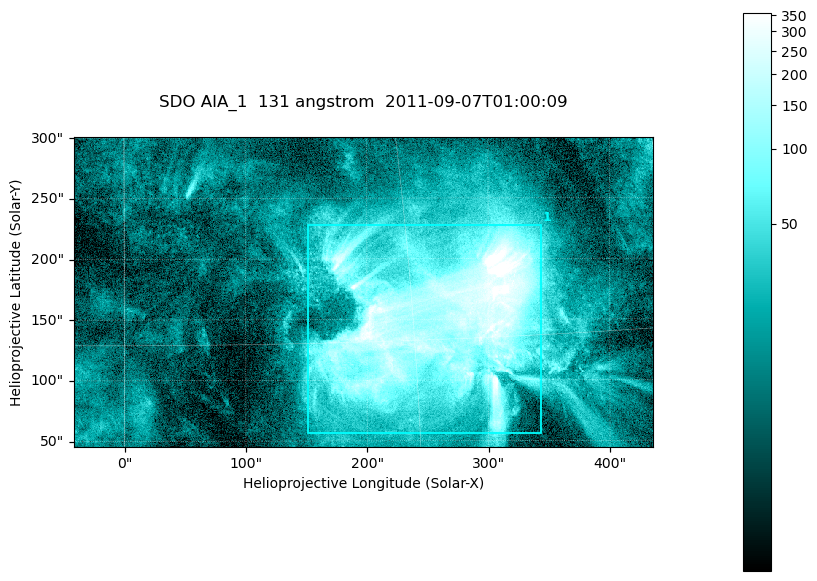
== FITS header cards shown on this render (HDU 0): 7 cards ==
TELESCOP= 'SDO     '           /
INSTRUME= 'AIA_1   '           /
WAVELNTH=                  131 /
WAVEUNIT= 'angstrom'           /
DATE-OBS= '2011-09-07T01:00:09.62' /
CTYPE1  = 'HPLN-TAN'           /
CTYPE2  = 'HPLT-TAN'           /

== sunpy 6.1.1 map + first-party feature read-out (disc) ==
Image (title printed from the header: SDO AIA_1  131 angstrom  2011-09-07T01:00:09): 794 x 424 px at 0.601 arcsec/px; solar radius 952 arcsec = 1585 px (partial field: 4.3% of the solar disc is inside the frame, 100% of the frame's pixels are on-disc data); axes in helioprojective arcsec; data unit not stated in the header (colour bar unlabelled)
Pointing: header CRPIX1/2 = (2043.22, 2045.61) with CRVAL1/2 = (0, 0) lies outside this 794 x 424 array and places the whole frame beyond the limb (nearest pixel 1.29 R_sun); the SolarSoft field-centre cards XCEN/YCEN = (196.9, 172.7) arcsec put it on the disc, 1740 arcsec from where CRPIX/CRVAL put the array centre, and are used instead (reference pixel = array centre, CRVAL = XCEN/YCEN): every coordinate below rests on XCEN/YCEN
Orientation: roll -0.139 deg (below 1 deg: not rotated)
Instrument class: DISC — disc imager (sunpy class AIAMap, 131 A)
Bright regions (active regions / flare kernels): reference = the on-disc median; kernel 7 px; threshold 5 sigma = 60.7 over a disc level ~15.1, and >= 1.15x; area >= 336 px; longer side >= 5 px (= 3 arcsec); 1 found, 1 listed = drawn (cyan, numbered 1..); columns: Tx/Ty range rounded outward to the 2 arcsec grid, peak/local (2 s.f.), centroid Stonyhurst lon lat
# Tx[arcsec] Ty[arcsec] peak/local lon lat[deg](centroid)
1 150..344 56..228 35 +16 +16